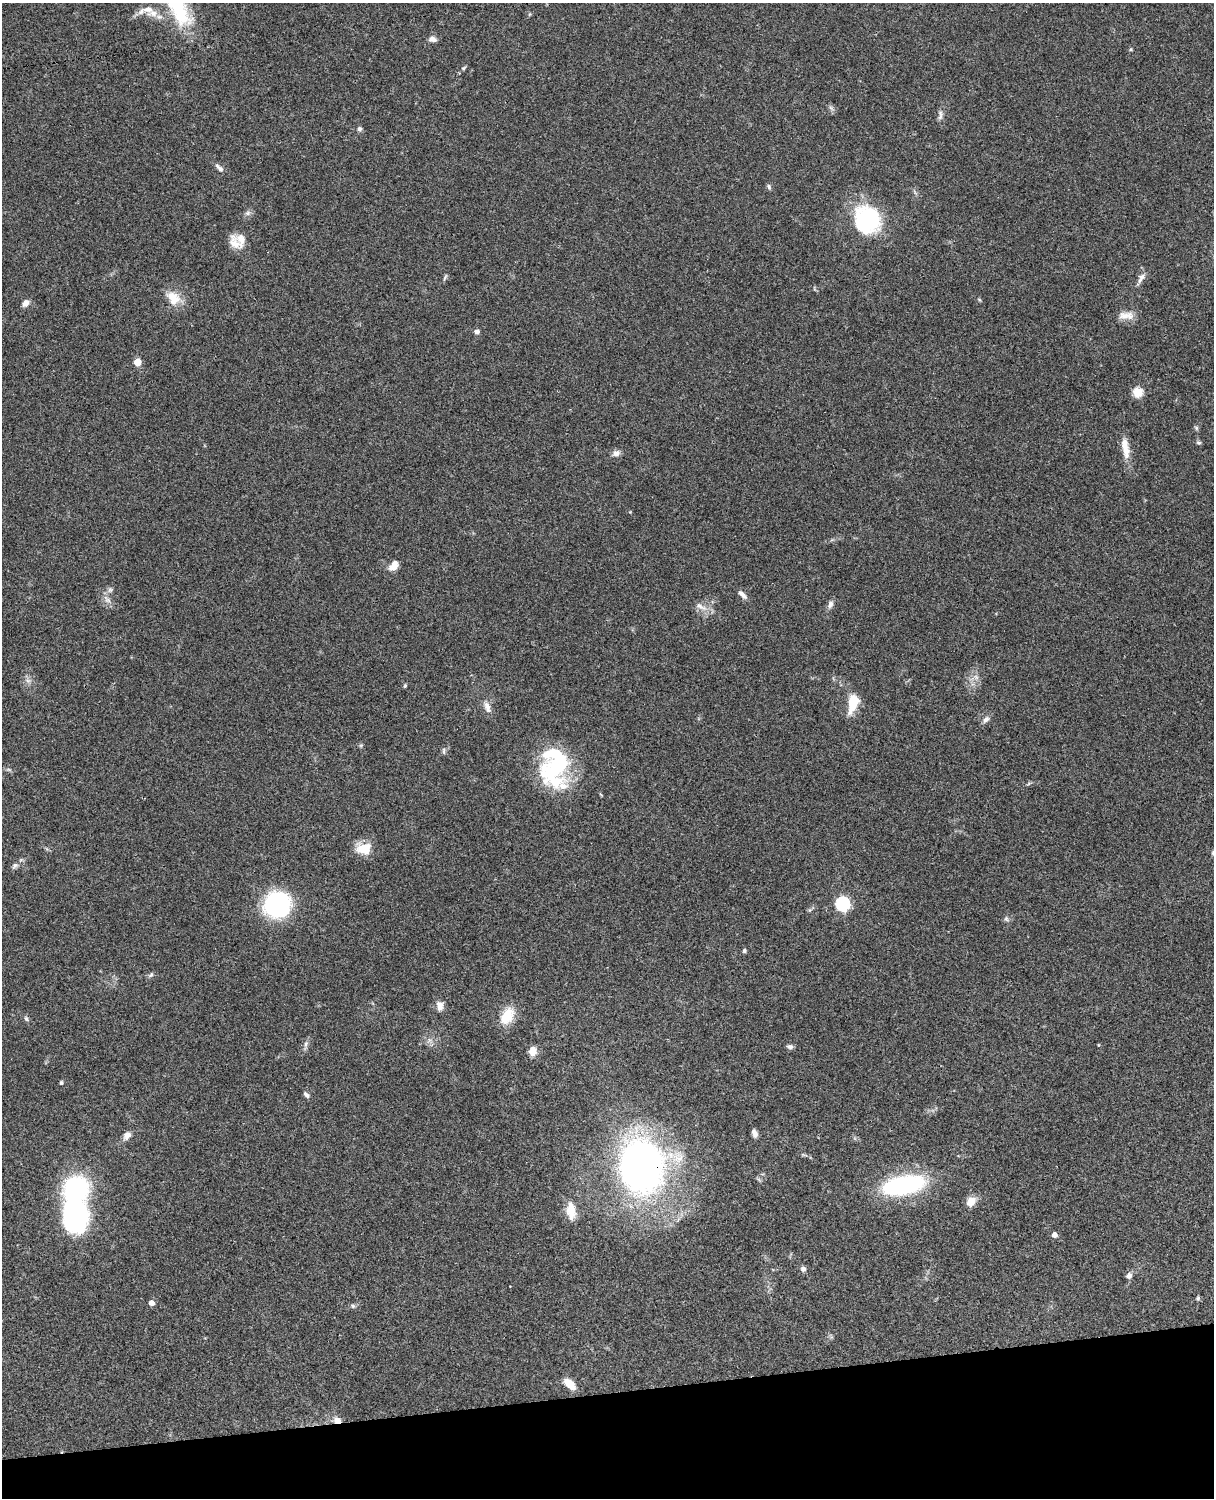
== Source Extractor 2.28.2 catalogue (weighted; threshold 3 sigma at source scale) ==
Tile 10 of 4 x 3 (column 2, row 3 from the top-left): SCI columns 1334-2545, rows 277-1772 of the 5088 x 4927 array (HDU 1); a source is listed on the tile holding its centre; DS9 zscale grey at full resolution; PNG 1216 x 1500 px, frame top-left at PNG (2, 3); no overlay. Shown black and unused: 7% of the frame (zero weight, under 3 of 4 exposures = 6% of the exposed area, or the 3 px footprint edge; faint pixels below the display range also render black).
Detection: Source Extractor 2.28.2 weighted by HDU 2 'WHT'; one run over the whole footprint, this tile lists its part. Background 0.0856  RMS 0.0061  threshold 0.0273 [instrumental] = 3 sigma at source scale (4.5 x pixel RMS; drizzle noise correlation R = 1.50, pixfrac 1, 0.05/0.05 arcsec/px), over >= 5 px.
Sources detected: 80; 2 inside a brighter object's white glare — not listed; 6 inside a brighter listed object's ellipse — not listed separately; the other 72 listed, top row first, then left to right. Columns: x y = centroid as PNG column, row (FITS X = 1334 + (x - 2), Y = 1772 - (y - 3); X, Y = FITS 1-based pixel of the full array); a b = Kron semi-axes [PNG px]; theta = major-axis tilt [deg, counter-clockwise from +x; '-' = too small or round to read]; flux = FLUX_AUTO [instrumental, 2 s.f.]
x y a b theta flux
178 8 53 22 -63 47
153 13 15 10 -4 6.3
529 14 5 3 - 0.63
432 39 8 6 -8 3.1
1131 49 6 3 72 0.65
463 68 6 5 - 0.89
831 108 8 5 -45 1.5
940 115 18 6 88 2.7
359 129 6 5 - 1.6
219 168 15 6 -47 2.4
769 187 7 5 -63 1.2
248 213 8 6 2 1.9
867 220 30 28 -57 59
234 243 22 13 -60 7.6
445 277 9 3 59 1.1
1141 278 18 7 60 3.5
173 298 22 16 -45 11
25 303 10 7 59 2.8
1126 315 21 10 -1 6.2
477 332 6 6 - 1.9
137 362 5 5 - 15
1138 392 11 11 - 7.1
1196 428 6 5 - 1
1198 443 7 6 - 1.1
1125 448 30 9 -81 8.8
616 453 10 8 19 2.6
393 568 11 8 9 4.6
110 590 8 6 88 1.6
742 594 13 6 -46 3.1
107 599 14 7 -49 3.5
830 604 11 7 65 2.5
701 606 21 8 -28 5.1
976 677 8 5 -45 1.9
28 681 7 4 -1 1.5
405 686 5 4 - 0.75
853 703 20 10 76 16
487 707 17 8 -71 4.1
986 720 11 7 41 2.5
444 751 10 4 -86 1.1
556 756 65 31 -68 43
1029 783 6 4 20 0.9
364 848 19 14 -5 11
15 866 9 7 44 1.9
842 904 6 6 - 110
277 905 23 22 - 81
1006 919 8 5 -51 1.4
744 951 5 4 - 1.3
151 975 8 5 62 1.2
440 1006 12 8 -83 4
507 1016 22 14 58 14
26 1019 8 5 -51 1.3
306 1044 9 5 70 2
790 1047 9 5 -12 1.7
533 1051 10 8 86 5.7
61 1083 4 4 - 1.3
306 1095 9 5 -42 1.6
755 1133 8 5 -72 3
127 1135 11 8 49 3.5
804 1155 10 3 -11 1.1
641 1166 42 34 -86 330
904 1185 42 17 11 84
971 1201 11 9 57 6.6
571 1211 24 12 -85 9.9
78 1214 35 32 59 83
1054 1235 5 4 - 4.2
803 1269 6 6 - 2.2
1129 1276 7 6 - 2.7
1198 1298 6 5 - 1
151 1303 5 5 - 3.5
353 1306 6 6 - 1.2
570 1384 14 8 -41 9
337 1420 8 7 - 4.5
Overlapping masked pixels (flux is a lower limit): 2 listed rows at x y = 641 1166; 337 1420
Isophote crosses this tile's border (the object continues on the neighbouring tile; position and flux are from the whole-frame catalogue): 1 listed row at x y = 178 8